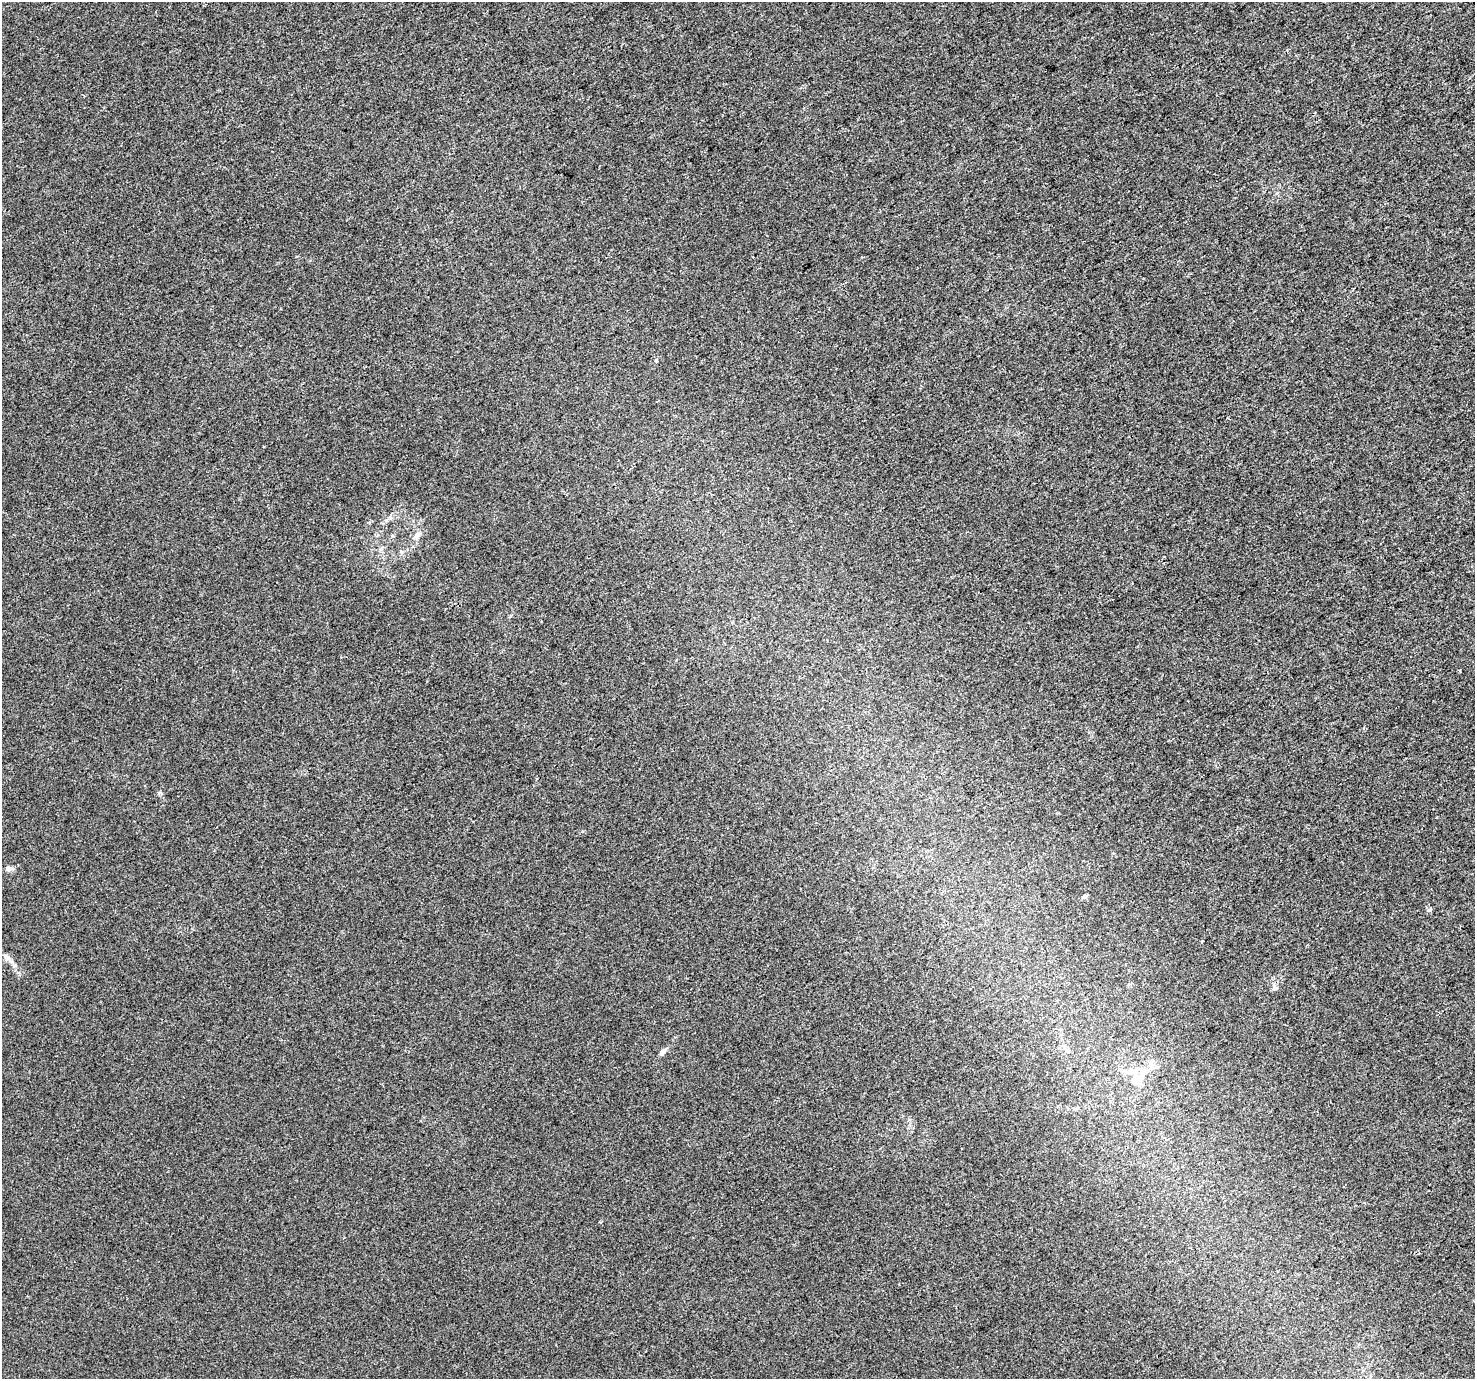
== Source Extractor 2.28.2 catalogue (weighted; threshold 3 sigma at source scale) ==
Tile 10 of 4 x 4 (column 2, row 3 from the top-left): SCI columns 1495-2967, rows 1523-2899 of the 5941 x 5860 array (HDU 1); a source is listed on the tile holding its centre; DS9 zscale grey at full resolution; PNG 1477 x 1381 px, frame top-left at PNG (2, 2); no overlay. Shown black and unused: <1% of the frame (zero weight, under 3 of 4 exposures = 2% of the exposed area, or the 3 px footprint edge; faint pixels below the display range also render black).
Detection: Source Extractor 2.28.2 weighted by HDU 2 'WHT'; one run over the whole footprint, this tile lists its part. Background 5.82e-04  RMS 0.0026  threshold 0.0118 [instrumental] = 3 sigma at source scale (4.5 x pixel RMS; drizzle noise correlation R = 1.50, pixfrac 1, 0.0396/0.0396 arcsec/px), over >= 5 px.
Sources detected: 10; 1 inside a brighter object's white glare — not listed; the other 9 listed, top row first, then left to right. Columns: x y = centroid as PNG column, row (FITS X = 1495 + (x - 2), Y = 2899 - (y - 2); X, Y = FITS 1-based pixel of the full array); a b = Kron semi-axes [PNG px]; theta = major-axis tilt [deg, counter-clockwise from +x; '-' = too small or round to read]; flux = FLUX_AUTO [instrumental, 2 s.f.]
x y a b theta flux
656 360 5 4 - 0.28
417 535 10 8 58 1.2
9 869 9 7 -10 0.88
1085 896 6 5 - 0.5
7 957 7 6 - 0.83
1275 988 7 5 -23 0.52
1067 1051 7 6 - 0.84
662 1052 11 6 50 1
1143 1072 13 9 44 2.6